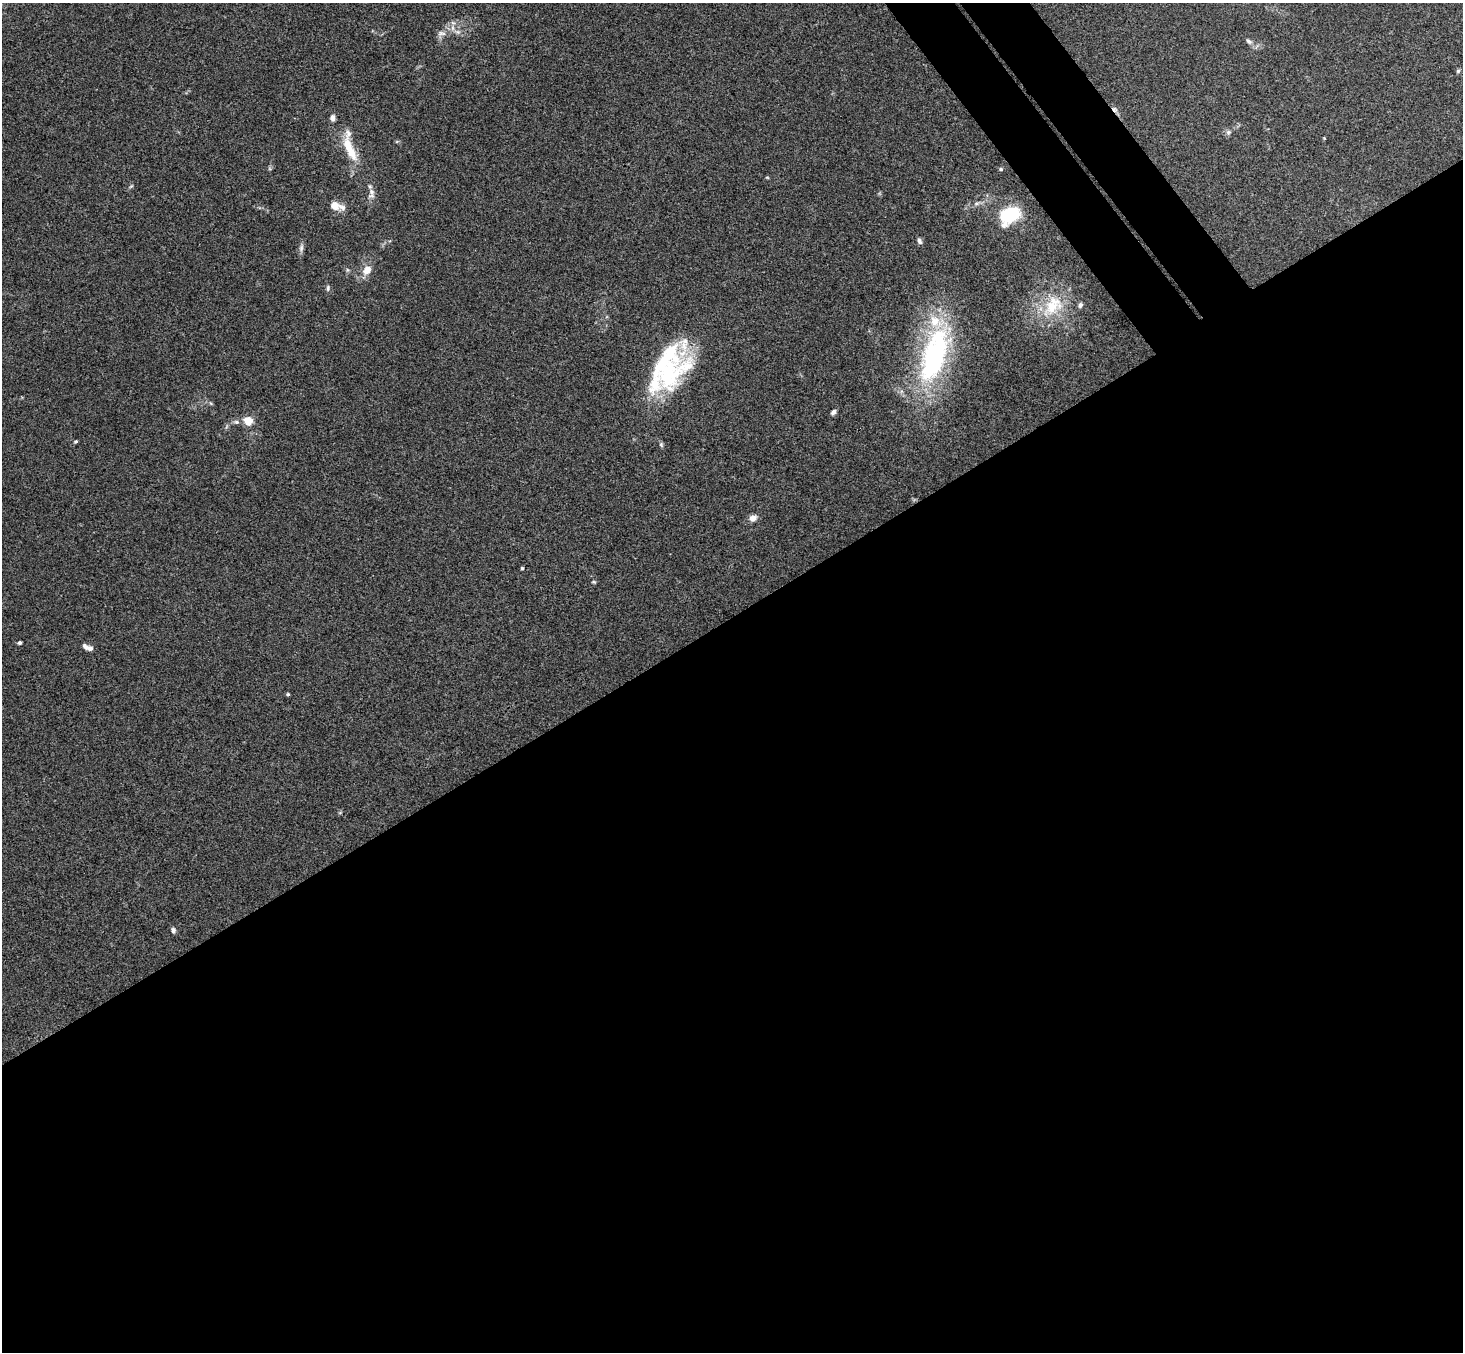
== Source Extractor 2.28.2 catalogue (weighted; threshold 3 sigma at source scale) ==
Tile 15 of 4 x 4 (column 3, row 4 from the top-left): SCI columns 2975-4435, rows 331-1680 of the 5945 x 5925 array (HDU 1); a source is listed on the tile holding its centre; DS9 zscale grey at full resolution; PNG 1465 x 1354 px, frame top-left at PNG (2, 3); no overlay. Shown black and unused: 57% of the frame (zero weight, under 3 of 4 exposures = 6% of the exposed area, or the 3 px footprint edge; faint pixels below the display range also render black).
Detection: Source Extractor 2.28.2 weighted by HDU 2 'WHT'; one run over the whole footprint, this tile lists its part. Background 0.22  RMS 0.0085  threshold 0.0381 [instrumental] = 3 sigma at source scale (4.5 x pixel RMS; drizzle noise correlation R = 1.50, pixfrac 1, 0.05/0.05 arcsec/px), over >= 5 px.
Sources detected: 42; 2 inside a brighter object's white glare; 1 cosmic-ray / hot-pixel residue — not listed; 7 inside a brighter listed object's ellipse — not listed separately; the other 32 listed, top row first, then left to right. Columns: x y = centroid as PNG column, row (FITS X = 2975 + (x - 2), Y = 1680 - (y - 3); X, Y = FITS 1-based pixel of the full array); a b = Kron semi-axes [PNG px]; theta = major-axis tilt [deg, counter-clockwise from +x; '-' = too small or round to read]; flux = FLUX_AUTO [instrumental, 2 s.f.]
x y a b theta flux
453 23 7 4 -18 1.8
457 32 10 6 -20 3.8
441 33 13 7 9 4.5
1249 41 10 6 -43 2.6
1458 71 6 5 - 1.4
1228 132 7 5 20 2
349 149 37 10 -66 23
1001 169 6 5 - 1.2
767 177 5 3 - 0.71
131 186 6 4 44 1.1
371 192 10 8 -75 4.4
977 203 8 5 7 2.5
336 206 13 6 -15 13
1009 215 22 15 34 42
919 241 8 5 -65 2.4
301 248 13 5 80 3
367 270 13 9 52 8.9
328 288 9 5 89 1.9
1052 307 34 22 31 36
934 355 71 28 73 160
667 374 47 33 -88 78
833 412 7 5 41 2.3
248 420 10 9 - 10
236 422 9 6 -1 2.6
76 442 4 4 - 1.2
753 518 9 8 - 5
522 568 3 3 - 1.5
594 582 6 4 -11 0.97
20 643 4 4 - 1.4
90 648 7 7 - 2.9
288 694 4 4 - 1.3
173 930 6 6 - 2.1